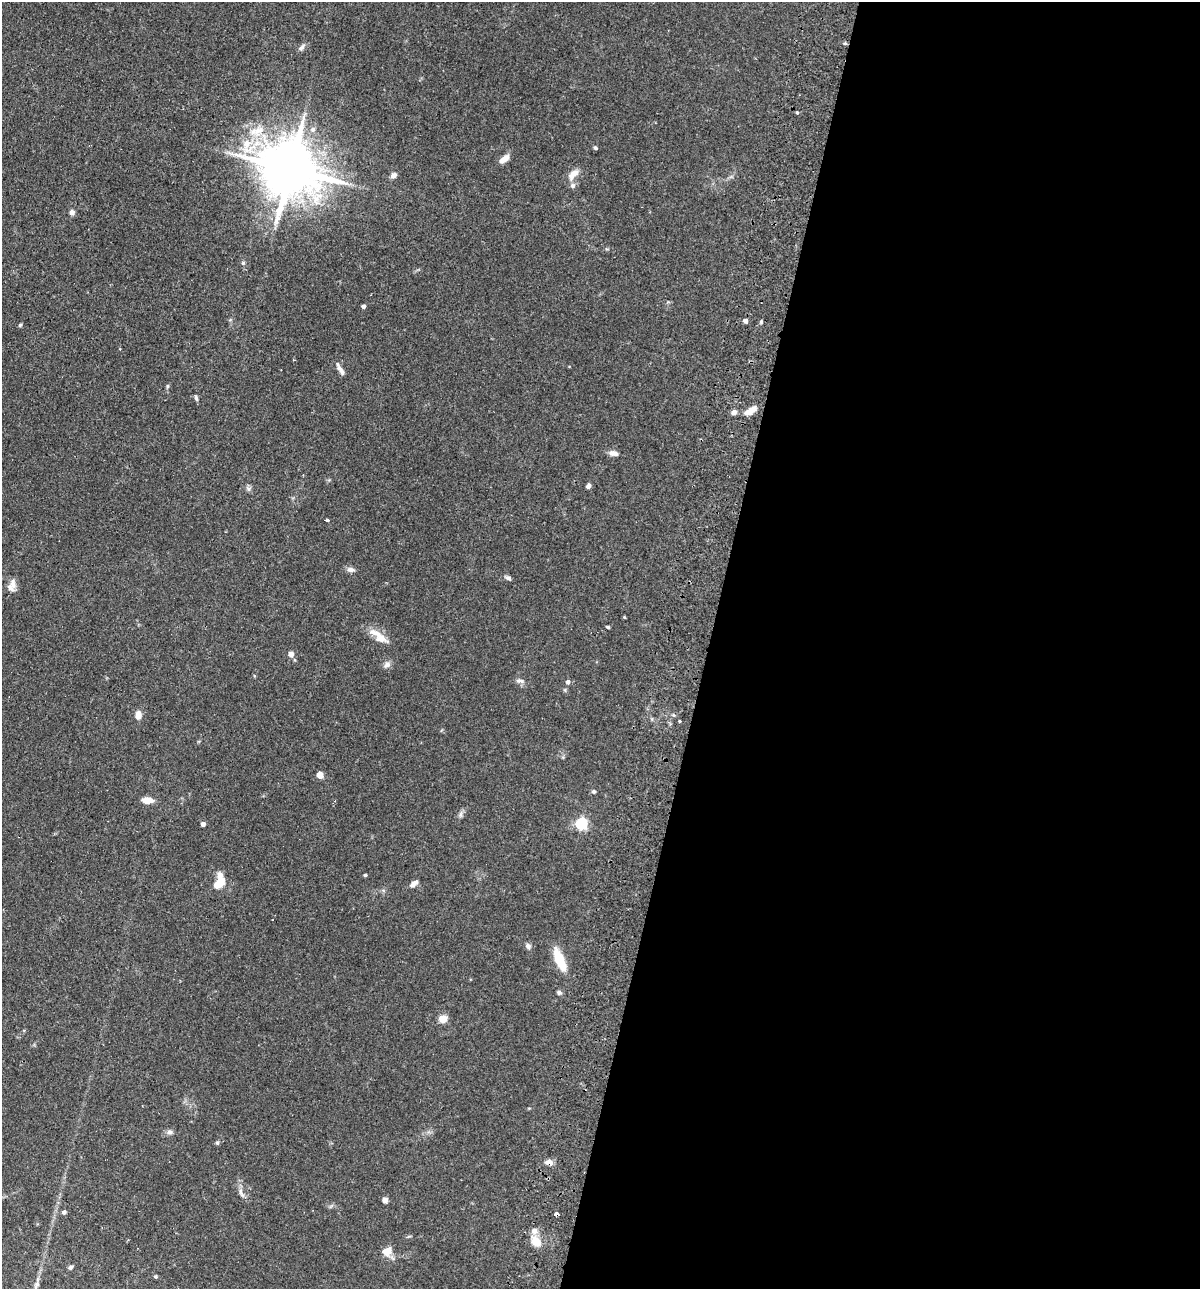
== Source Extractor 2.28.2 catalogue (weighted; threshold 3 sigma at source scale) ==
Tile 12 of 4 x 4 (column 4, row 3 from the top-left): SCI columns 3899-5096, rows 1306-2592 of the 5280 x 5184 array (HDU 1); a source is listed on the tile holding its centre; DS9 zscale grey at full resolution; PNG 1202 x 1291 px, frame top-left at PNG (2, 2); no overlay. Shown black and unused: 41% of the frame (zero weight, under 2 of 3 exposures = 3% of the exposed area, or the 3 px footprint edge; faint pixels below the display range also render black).
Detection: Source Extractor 2.28.2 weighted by HDU 2 'WHT'; one run over the whole footprint, this tile lists its part. Background 0.0824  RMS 0.0058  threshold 0.0261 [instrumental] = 3 sigma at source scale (4.5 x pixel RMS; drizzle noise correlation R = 1.50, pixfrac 1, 0.05/0.05 arcsec/px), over >= 5 px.
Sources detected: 65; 1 inside a brighter object's white glare — not listed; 1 inside a brighter listed object's ellipse — not listed separately; the other 63 listed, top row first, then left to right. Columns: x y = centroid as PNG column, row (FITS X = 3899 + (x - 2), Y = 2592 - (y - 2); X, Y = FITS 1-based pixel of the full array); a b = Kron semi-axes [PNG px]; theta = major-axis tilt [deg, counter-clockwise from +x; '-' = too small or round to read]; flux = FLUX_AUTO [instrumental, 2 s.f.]
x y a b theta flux
301 47 11 6 48 1.9
797 113 3 3 - 1.2
313 129 7 7 - 2
258 130 19 10 37 8.9
247 144 18 12 64 12
595 148 5 4 - 0.95
504 159 12 6 35 5.1
291 169 18 14 -13 3100
394 175 8 7 - 2.2
573 175 16 8 47 4.9
572 185 7 7 - 1.6
72 212 7 6 - 1.8
243 263 5 5 - 0.83
363 306 4 4 - 1.7
745 321 4 4 - 2.6
761 322 6 3 -74 0.7
20 325 5 4 - 0.79
340 369 18 5 -59 2.7
167 386 6 4 89 0.71
196 398 8 4 -66 1
750 411 16 7 33 5.7
734 412 6 6 - 2.1
613 453 12 7 -10 2.7
588 486 5 4 - 1.9
249 489 8 5 -18 1.4
327 520 3 3 - 1.6
351 570 10 6 -8 2.1
508 578 8 5 -26 1.4
13 583 16 7 -85 3.8
608 627 3 3 - 0.99
376 633 22 9 -28 6.6
291 654 7 6 - 2.8
387 665 10 8 40 2.3
520 681 12 5 -4 2
568 682 5 4 - 1.6
565 690 6 4 -72 0.68
138 715 7 6 - 5.5
679 721 3 3 - 1.5
320 775 5 4 - 10
593 791 6 5 - 0.93
147 800 11 7 -2 5.7
461 814 7 4 71 1.3
581 823 5 5 - 71
203 824 4 4 - 2.7
365 875 4 3 - 0.81
219 881 17 10 71 10
414 884 11 6 37 2.5
528 946 8 6 -47 1.6
559 959 25 9 -67 15
559 992 6 6 - 1.2
443 1019 5 5 - 17
169 1132 8 7 - 1.9
217 1143 6 4 -67 0.91
548 1162 12 6 -6 2.7
240 1191 10 4 -81 1.9
385 1200 6 6 - 2
64 1212 4 4 - 1.8
556 1214 4 3 - 7
534 1231 9 8 - 3
536 1241 10 9 - 8.5
387 1251 10 9 - 6
71 1267 8 4 34 1
156 1276 4 4 - 0.75
Overlapping masked pixels (flux is a lower limit): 2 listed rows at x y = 548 1162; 556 1214